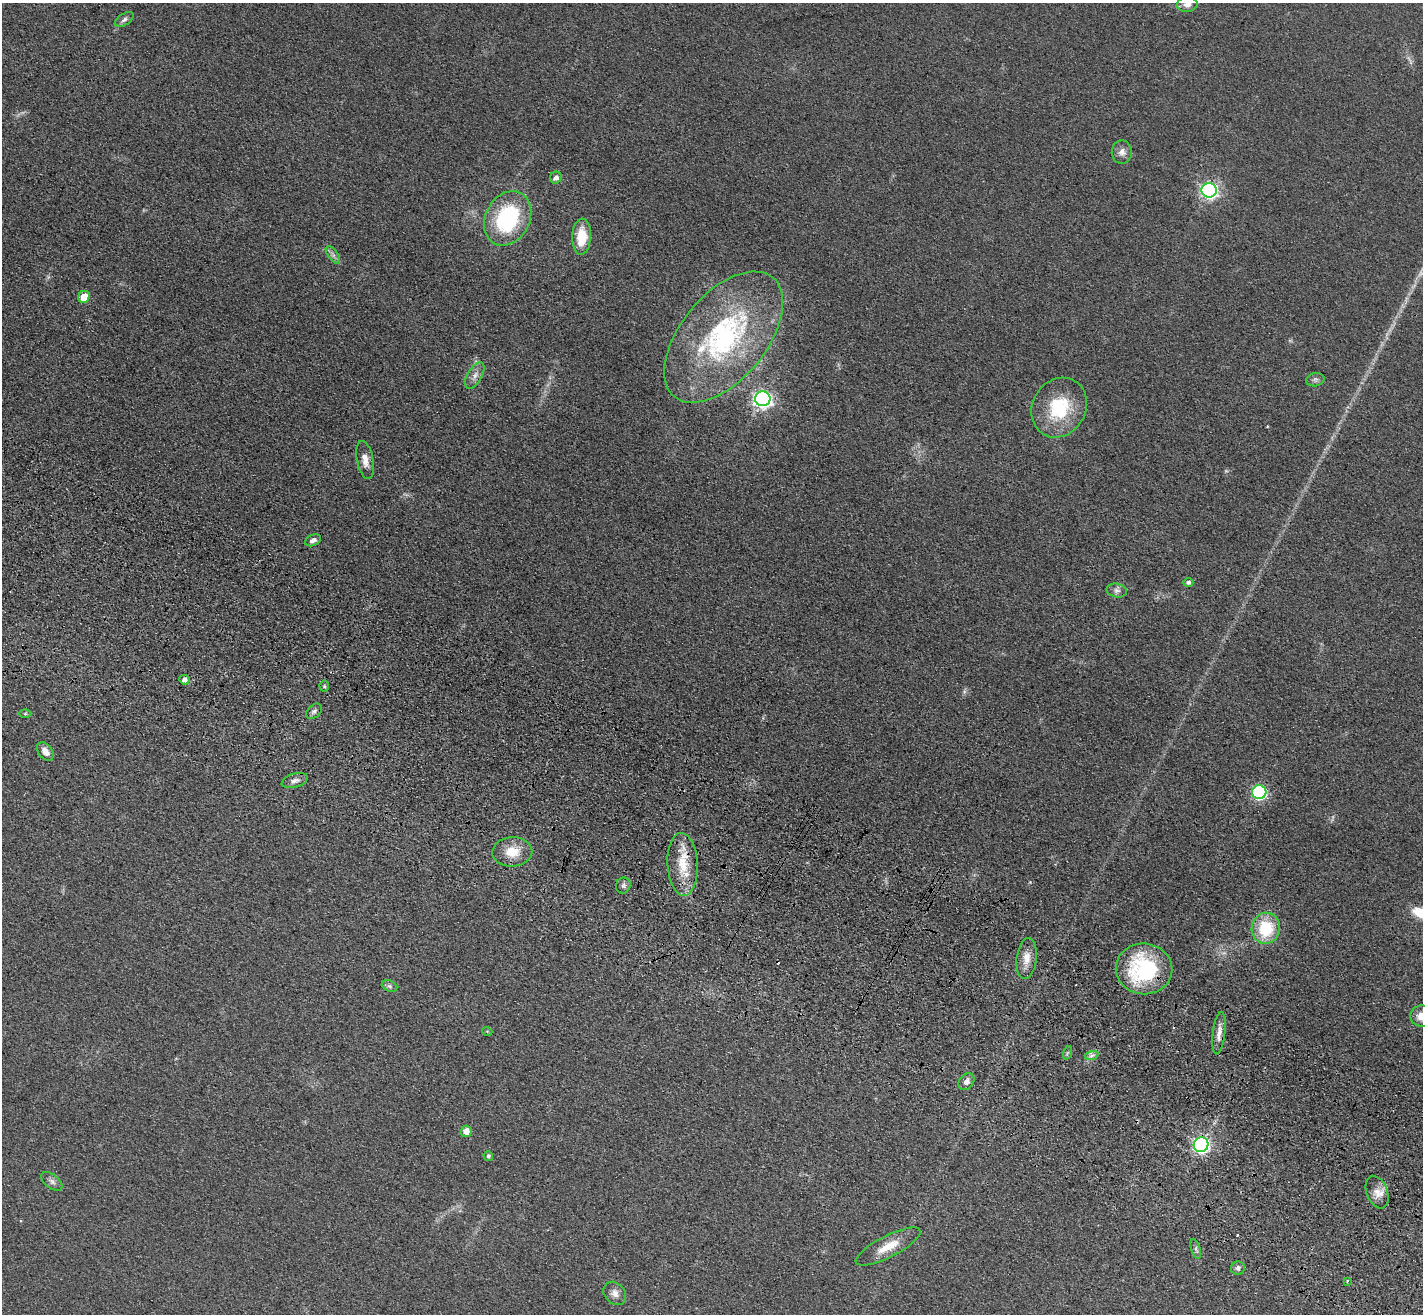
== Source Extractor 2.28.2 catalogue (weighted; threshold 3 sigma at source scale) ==
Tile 6 of 4 x 4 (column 2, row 2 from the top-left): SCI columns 1488-2908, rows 2879-4190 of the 5814 x 5891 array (HDU 1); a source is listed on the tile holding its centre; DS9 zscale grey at full resolution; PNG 1425 x 1316 px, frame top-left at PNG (2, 3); each listed source drawn as its Kron ellipse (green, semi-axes under 4 px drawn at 4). Shown black and unused: <1% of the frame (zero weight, under 3 of 4 exposures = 6% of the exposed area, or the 3 px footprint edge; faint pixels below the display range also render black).
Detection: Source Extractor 2.28.2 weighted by HDU 2 'WHT'; one run over the whole footprint, this tile lists its part. Background 0.067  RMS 0.0077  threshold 0.0347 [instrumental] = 3 sigma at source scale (4.5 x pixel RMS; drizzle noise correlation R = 1.50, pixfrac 1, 0.05/0.05 arcsec/px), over >= 5 px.
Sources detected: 52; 3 cosmic-ray / hot-pixel residue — neither listed nor drawn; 1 inside a brighter listed object's ellipse — not listed separately; the other 48 listed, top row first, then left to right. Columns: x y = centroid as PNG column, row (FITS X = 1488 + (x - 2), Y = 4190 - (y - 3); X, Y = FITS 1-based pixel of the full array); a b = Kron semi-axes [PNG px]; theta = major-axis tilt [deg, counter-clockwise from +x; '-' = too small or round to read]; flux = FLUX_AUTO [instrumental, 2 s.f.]
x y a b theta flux
1187 4 10 7 7 4.7
124 20 10 5 33 2.4
1122 152 11 10 - 4.9
556 178 6 5 - 3.8
1209 190 7 7 - 230
508 218 28 22 62 75
582 237 18 9 87 21
333 255 10 5 -55 2.7
84 297 6 5 - 14
723 337 77 43 51 160
475 375 15 7 61 5
1315 380 9 6 11 2.3
763 399 7 7 - 340
1059 408 31 26 59 48
365 460 19 8 -79 7.1
313 540 8 5 25 3.1
1188 582 5 4 - 2.2
1117 590 10 7 -12 3
184 680 5 4 - 5
324 686 5 5 - 1.2
314 711 9 6 44 2.5
25 714 6 4 1 1.1
45 751 10 7 -54 5.2
295 781 13 7 17 4
1259 792 7 7 - 130
512 852 20 14 3 16
683 864 31 15 -87 24
623 885 8 7 - 2.4
1266 928 15 14 - 37
1027 958 20 10 83 9.6
1144 969 28 25 -7 82
390 986 8 5 -26 1.8
1422 1016 12 10 -7 11
487 1031 5 3 - 0.7
1219 1033 21 6 83 6.3
1067 1053 7 4 71 1.4
1092 1055 7 4 19 2.2
966 1082 9 7 50 4.1
466 1131 5 5 - 7.8
1201 1145 7 7 - 240
488 1156 5 4 - 2.2
52 1181 12 7 -38 3.5
1377 1192 17 10 -69 7.7
888 1247 36 10 27 17
1196 1249 10 4 -73 1.9
1238 1268 7 6 - 2.5
1347 1281 3 3 - 1.5
615 1293 13 10 -48 5.1
Overlapping masked pixels (flux is a lower limit): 3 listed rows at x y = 683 864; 1144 969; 1201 1145
Isophote crosses this tile's border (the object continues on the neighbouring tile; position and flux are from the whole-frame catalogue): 2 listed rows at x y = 1187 4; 1422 1016